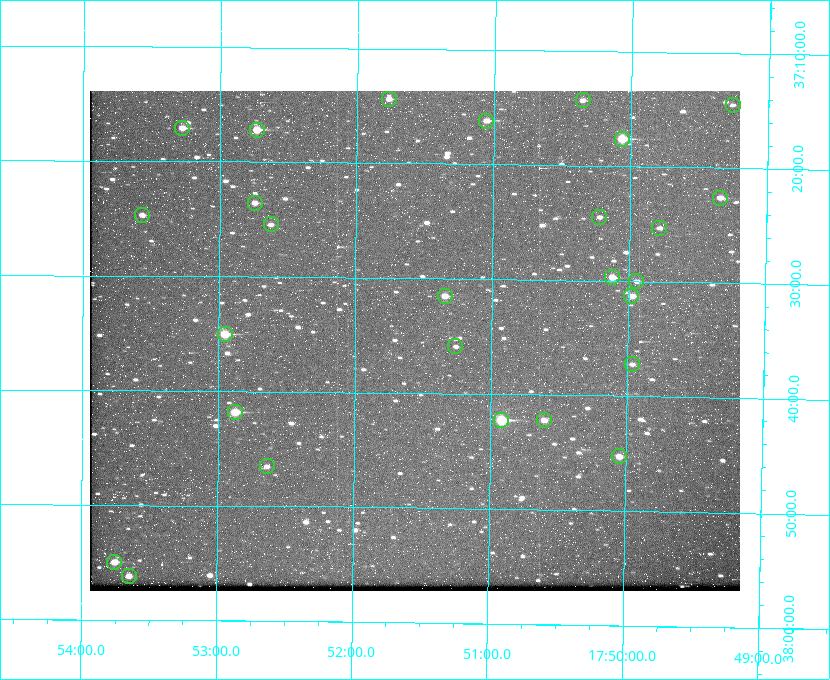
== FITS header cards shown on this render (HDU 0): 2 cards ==
NAXIS1  =                  650 / Width of table row in bytes
NAXIS2  =                  500 / Number of rows in table

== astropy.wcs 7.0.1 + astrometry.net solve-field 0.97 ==
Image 650 x 500 px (HDU 0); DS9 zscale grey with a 90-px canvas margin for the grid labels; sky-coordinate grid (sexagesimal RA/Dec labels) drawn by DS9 from the SOLVED WCS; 27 Tycho-2 reference stars matched to detected sources circled (green)
Header WCS: none
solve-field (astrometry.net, Tycho-2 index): SOLVED blind (the file carries no WCS)
Solved WCS: RA---TAN-SIP/DEC--TAN-SIP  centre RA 17:51:34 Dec +37:35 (267.89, +37.59 deg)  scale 5.23 arcsec/px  FOV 56.7' x 43.6'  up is +179 deg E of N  parity flipped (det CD > 0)
(file carries no celestial WCS; the grid is the blind solution)
Tycho-2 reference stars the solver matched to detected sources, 27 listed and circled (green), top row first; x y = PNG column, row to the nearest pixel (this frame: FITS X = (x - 90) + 1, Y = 500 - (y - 91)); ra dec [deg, ICRS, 3 dp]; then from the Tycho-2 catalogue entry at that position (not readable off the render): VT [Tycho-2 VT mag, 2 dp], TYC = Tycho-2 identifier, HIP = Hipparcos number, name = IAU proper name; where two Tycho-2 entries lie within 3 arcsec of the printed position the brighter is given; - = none
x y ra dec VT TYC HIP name
389 99 267.943 +37.240 10.39 2620-505-1 - -
583 100 267.589 +37.238 11.09 2619-212-1 - -
733 105 267.316 +37.242 12.03 2619-611-1 - -
486 121 267.764 +37.270 10.17 2620-784-1 - -
182 128 268.319 +37.285 9.88 2620-536-1 - -
257 130 268.183 +37.286 8.98 2620-786-1 87506 -
622 139 267.517 +37.293 8.96 2619-379-1 - -
720 198 267.335 +37.377 10.60 2619-634-1 - -
255 203 268.186 +37.393 10.44 2620-175-1 - -
142 215 268.392 +37.412 10.60 2620-800-1 - -
599 217 267.555 +37.408 11.50 2619-358-1 - -
271 224 268.156 +37.424 11.25 2620-712-1 - -
659 228 267.445 +37.422 11.17 2619-451-1 - -
612 277 267.531 +37.495 10.07 2619-274-1 - -
636 281 267.485 +37.500 11.33 2619-40-1 - -
445 296 267.836 +37.525 9.96 3089-889-1 - -
631 296 267.494 +37.522 10.35 3088-270-1 - -
225 334 268.239 +37.584 8.64 3089-755-1 - -
455 346 267.815 +37.598 11.54 3089-1081-1 - -
632 364 267.491 +37.621 11.40 3088-1284-1 - -
235 412 268.219 +37.697 8.93 3089-671-1 - -
501 420 267.730 +37.705 8.13 3089-1203-1 87349 -
544 420 267.652 +37.703 11.04 3089-693-1 - -
619 456 267.512 +37.755 10.10 3089-2332-1 - -
267 466 268.159 +37.775 11.22 3089-2245-1 - -
114 562 268.439 +37.916 9.61 3089-2268-1 - -
129 576 268.412 +37.936 10.36 3089-2031-1 - -